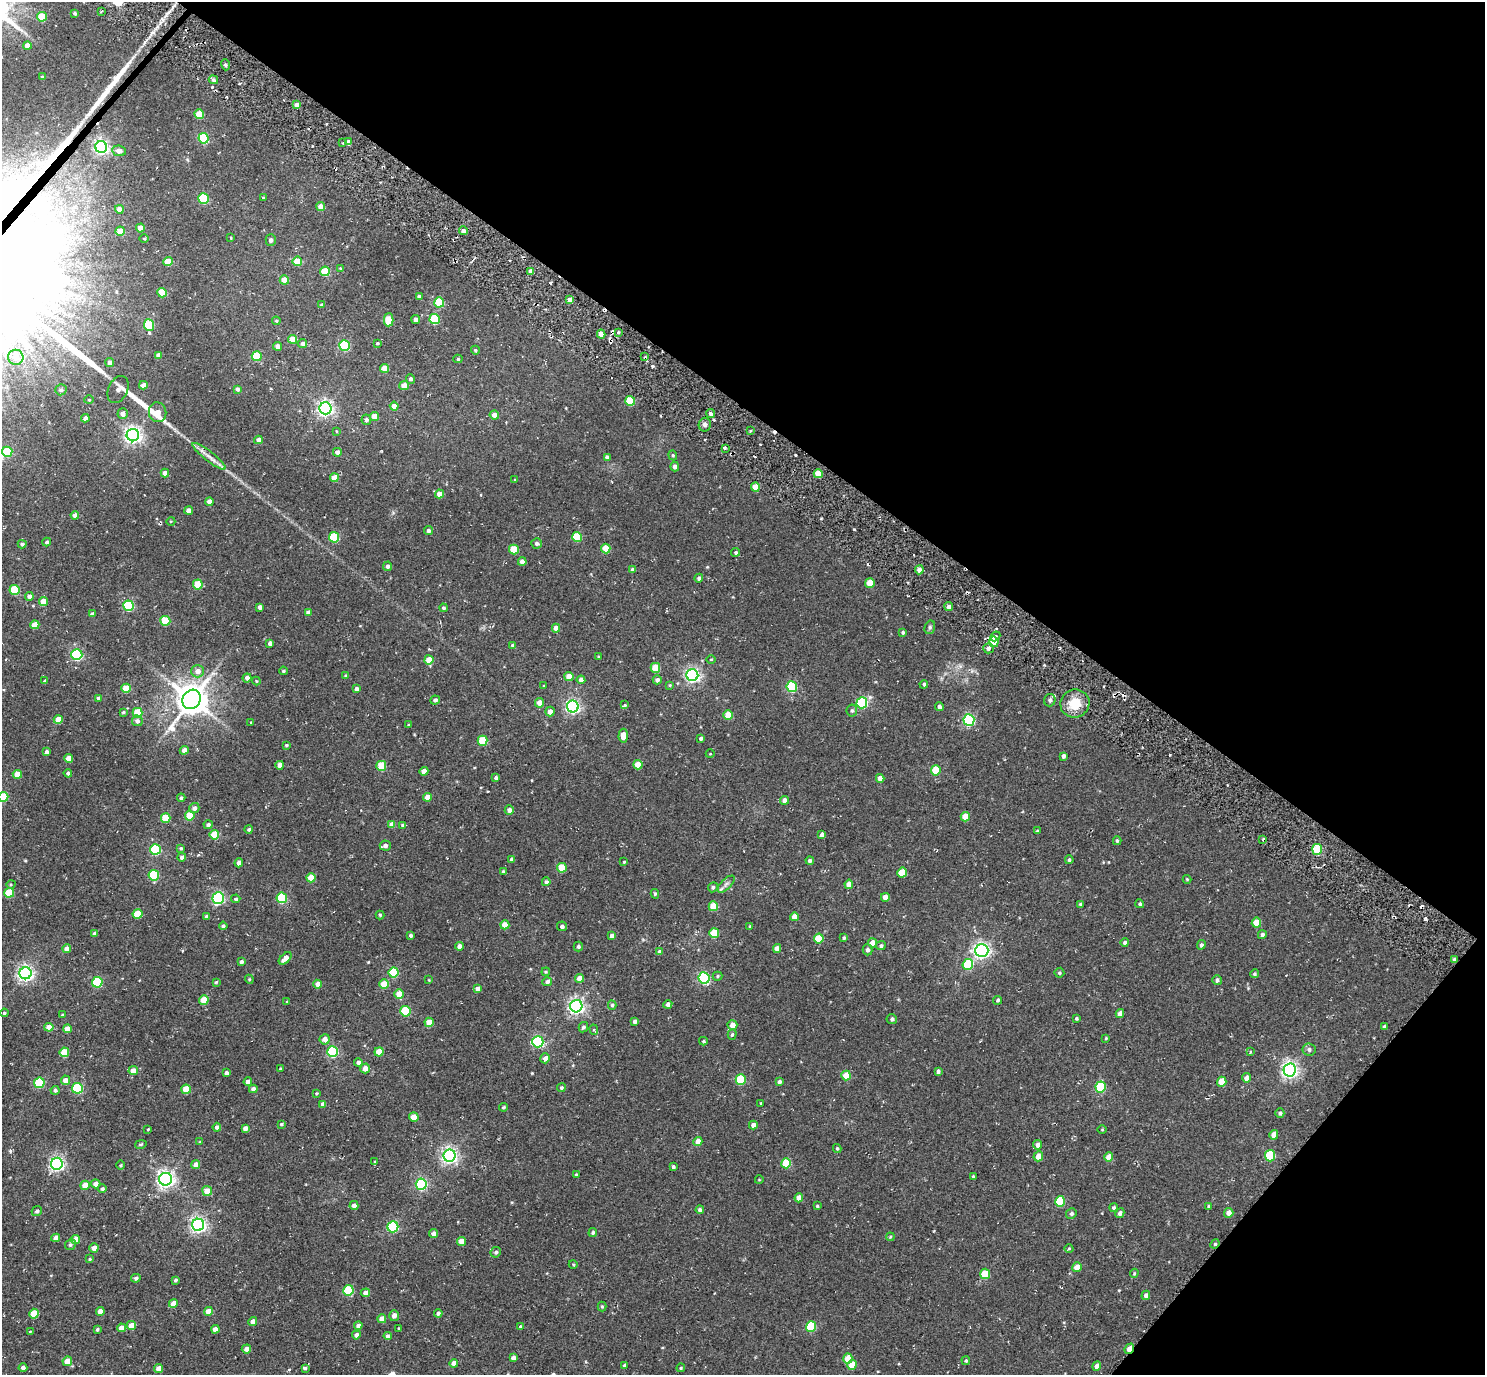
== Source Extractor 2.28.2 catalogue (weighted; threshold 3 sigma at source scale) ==
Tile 8 of 4 x 4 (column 4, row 2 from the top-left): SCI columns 4490-5972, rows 2944-4316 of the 5972 x 5985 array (HDU 1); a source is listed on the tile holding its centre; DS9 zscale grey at full resolution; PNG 1487 x 1377 px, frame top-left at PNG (2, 2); each listed source drawn as its Kron ellipse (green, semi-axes under 4 px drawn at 4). Shown black and unused: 34% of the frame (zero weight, under 2 of 3 exposures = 3% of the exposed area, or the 3 px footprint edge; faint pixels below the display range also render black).
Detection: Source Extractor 2.28.2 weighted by HDU 2 'WHT'; one run over the whole footprint, this tile lists its part. Background 0.0261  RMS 0.011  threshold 0.0498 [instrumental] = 3 sigma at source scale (4.5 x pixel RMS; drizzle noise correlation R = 1.50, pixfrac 1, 0.05/0.05 arcsec/px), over >= 5 px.
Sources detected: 456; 12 cosmic-ray / hot-pixel residue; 2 long thin detections or spike segments (spike, bleed or trail) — neither listed nor drawn; the other 442 listed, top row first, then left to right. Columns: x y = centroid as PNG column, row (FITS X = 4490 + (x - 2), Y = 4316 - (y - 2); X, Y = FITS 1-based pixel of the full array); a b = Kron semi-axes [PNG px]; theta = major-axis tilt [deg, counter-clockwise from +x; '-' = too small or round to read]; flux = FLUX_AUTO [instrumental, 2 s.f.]
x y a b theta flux
101 12 3 2 - 1.4
75 13 4 3 - 2
42 17 5 4 - 31
27 45 4 4 - 9.3
225 65 5 3 - 2
42 77 3 3 - 1.4
213 80 5 4 - 2.5
297 105 4 4 - 5.8
199 114 5 4 - 29
204 138 5 5 - 71
348 142 4 4 - 7.6
343 143 2 2 - 1.1
101 147 6 5 - 310
119 151 7 5 -10 6
203 198 5 5 - 67
263 198 3 2 - 1.1
321 207 4 4 - 11
119 209 4 4 - 8.6
140 228 4 4 - 10
120 231 4 4 - 16
464 231 4 4 - 3.8
231 238 3 2 - 0.71
144 239 5 3 - 1.1
271 240 6 5 - 2.6
297 261 5 4 - 23
168 262 4 4 - 22
340 268 4 3 - 0.92
325 271 5 5 - 32
531 271 4 4 - 7.7
284 280 4 4 - 12
162 293 5 4 - 27
419 296 4 3 - 3.1
570 300 4 4 - 7.3
439 302 5 5 - 42
322 305 3 3 - 2
416 319 4 4 - 6
435 319 5 5 - 59
389 320 6 5 - 33
276 321 4 3 - 1.2
149 325 6 5 - 58
618 332 4 4 - 1.2
601 334 4 4 - 12
292 339 4 4 - 17
302 343 5 4 - 3
377 343 4 3 - 1.2
344 345 5 5 - 87
277 346 4 4 - 7.3
475 350 5 4 - 1.5
158 355 4 4 - 6.1
257 356 5 5 - 35
16 357 7 7 - 6.9
644 357 4 2 - 1.2
458 359 4 4 - 1.6
110 362 4 4 - 4.5
384 368 4 4 - 13
410 379 5 4 - 2.5
143 385 4 4 - 5.8
404 386 5 4 - 11
237 389 4 4 - 2.7
61 390 5 5 - 2.2
118 390 14 9 65 5.7
89 400 5 3 - 0.89
630 401 5 4 - 33
394 406 4 4 - 7.4
325 408 6 6 - 320
158 412 10 8 -74 13
123 413 5 5 - 5.7
711 414 4 4 - 2.7
494 415 5 4 - 6.3
374 416 4 4 - 11
85 418 4 4 - 5
366 420 5 5 - 2.5
705 425 7 6 - 3.2
336 431 4 2 - 0.77
750 431 3 2 - 1.1
133 435 6 6 - 440
258 440 4 4 - 5.4
725 448 4 3 - 1.8
7 452 5 5 - 39
337 452 4 4 - 4.2
673 455 5 4 - 1.4
209 456 20 5 -38 8.1
607 458 4 4 - 4.3
675 466 5 4 - 4.1
165 473 4 4 - 5.7
818 474 4 4 - 18
334 478 4 4 - 15
515 480 3 3 - 1.2
755 487 4 4 - 18
439 494 4 4 - 9
209 502 4 4 - 6.5
189 510 4 4 - 7.4
75 515 4 4 - 5.5
171 521 4 3 - 0.88
428 531 4 4 - 3.1
334 537 5 5 - 52
577 537 5 5 - 43
47 542 4 4 - 2.2
536 543 5 5 - 3
22 544 4 4 - 2.7
606 549 5 4 - 22
514 550 5 5 - 32
736 552 4 4 - 1.6
522 562 4 4 - 6.3
388 566 5 4 - 2.9
633 570 4 4 - 4
919 570 4 4 - 5.3
699 578 4 4 - 2.2
870 583 5 4 - 19
198 584 5 5 - 26
15 590 5 5 - 47
29 596 4 4 - 4.2
43 601 4 4 - 13
129 606 5 5 - 79
260 607 4 4 - 4.3
949 607 4 4 - 4.4
444 608 4 4 - 2.1
308 612 4 4 - 4.4
92 614 4 4 - 3.3
165 621 5 5 - 36
35 625 4 4 - 16
930 627 7 5 75 2
556 628 4 4 - 8.9
903 632 4 4 - 1.7
995 636 5 4 - 3.2
994 642 5 5 - 26
270 643 4 4 - 3.8
513 645 4 4 - 3.9
988 648 5 5 - 3.6
77 655 5 5 - 130
598 656 4 3 - 0.96
711 659 5 3 - 0.81
429 660 4 4 - 15
655 668 5 4 - 23
198 671 6 6 - 7.1
283 671 4 3 - 1.3
692 675 6 6 - 280
345 676 4 4 - 1.4
569 676 4 4 - 12
247 678 4 4 - 5
581 680 4 4 - 5
657 680 4 4 - 3.7
45 681 4 3 - 1.9
256 681 4 4 - 0.98
924 684 4 4 - 1.7
670 685 4 4 - 1.1
544 686 4 4 - 0.92
792 687 5 5 - 76
126 688 5 4 - 26
356 689 4 3 - 3.3
98 698 4 4 - 2.2
192 699 10 8 54 2100
435 700 4 4 - 3.4
1050 700 6 5 - 3.4
540 703 5 4 - 10
862 703 5 5 - 100
1075 704 14 14 - 21
625 705 4 3 - 1.3
573 706 6 6 - 230
939 706 4 4 - 2.8
852 711 6 5 - 2.1
123 712 4 3 - 1.2
550 712 5 4 - 6.4
138 713 5 5 - 30
728 715 5 4 - 21
58 720 4 4 - 14
969 720 6 5 - 130
137 721 5 5 - 3.7
251 722 4 3 - 0.81
408 725 3 3 - 1.1
623 736 7 4 86 9.8
701 738 4 4 - 2.4
483 741 5 5 - 37
286 745 4 3 - 1.4
184 750 4 4 - 6.8
46 752 4 3 - 3.3
710 754 4 3 - 0.77
1063 756 4 3 - 3.2
69 758 4 4 - 8.9
280 765 4 4 - 6.6
638 765 4 4 - 18
381 766 5 5 - 28
936 770 5 5 - 29
424 771 4 4 - 9.7
68 773 4 4 - 2.7
17 774 4 4 - 14
496 778 4 4 - 2.7
880 778 4 4 - 8.1
3 797 5 5 - 38
428 797 4 4 - 10
181 798 4 4 - 2.2
785 800 4 4 - 5.7
194 808 5 5 - 3.9
509 810 4 4 - 4.5
190 816 5 5 - 29
965 817 5 4 - 16
166 818 5 4 - 23
392 824 4 4 - 8
208 825 4 4 - 2.6
403 825 4 3 - 2
249 829 4 4 - 2.1
1037 831 3 3 - 1.5
214 835 5 5 - 29
822 835 4 4 - 4.1
1263 839 3 2 - 1.6
1117 841 4 3 - 1.6
385 846 5 5 - 4.4
181 848 4 4 - 1.5
155 849 5 5 - 80
1317 849 5 5 - 46
182 857 4 4 - 3.3
511 859 4 3 - 2.3
810 860 4 4 - 3.3
1069 860 4 4 - 2
624 862 4 3 - 1.1
239 863 4 4 - 5.5
562 868 5 5 - 27
503 871 4 3 - 1.4
902 873 5 4 - 25
154 875 5 5 - 61
311 878 4 4 - 16
1187 879 4 4 - 0.96
546 882 4 3 - 2.6
11 884 5 3 - 1.1
726 884 11 5 45 4
849 884 4 4 - 10
713 887 5 4 - 2.1
9 893 5 5 - 32
655 894 5 4 - 1.5
885 897 4 4 - 8.7
218 898 6 5 - 160
282 898 5 5 - 68
236 899 4 4 - 2.1
1080 904 4 4 - 1.5
1140 904 4 4 - 1.8
713 906 5 4 - 26
138 914 5 5 - 28
380 915 4 4 - 1.3
207 916 4 3 - 2.7
794 917 4 4 - 9.2
1256 923 5 4 - 18
505 925 4 4 - 13
223 926 4 4 - 2.3
562 926 5 5 - 2.9
750 926 4 3 - 1
95 933 4 3 - 3.1
714 933 5 5 - 31
411 935 3 3 - 1.9
1262 935 4 4 - 2.9
612 936 4 4 - 6.1
844 938 4 3 - 1.6
819 939 5 5 - 29
1125 942 4 4 - 2
873 943 4 4 - 12
1201 945 5 4 - 2.4
459 946 4 4 - 5.6
578 946 5 4 - 2.1
881 946 5 4 - 2.2
777 948 4 4 - 7.6
67 949 4 4 - 5.7
867 950 5 5 - 2.9
982 951 6 6 - 350
659 952 4 4 - 2.5
285 958 8 4 44 8.8
1454 960 4 3 - 2.7
241 962 4 3 - 2.7
968 964 5 5 - 55
394 972 5 5 - 50
546 972 4 3 - 1.1
25 973 6 6 - 360
1059 973 5 5 - 1.7
1254 974 4 4 - 1.6
717 976 5 4 - 1.3
579 978 4 4 - 7.7
704 978 5 5 - 140
249 979 4 3 - 1.1
429 980 3 3 - 0.74
1217 980 5 4 - 2.6
97 982 5 5 - 74
216 982 4 3 - 1.3
547 982 5 4 - 3.1
318 984 4 4 - 6.8
384 984 5 4 - 19
478 989 4 4 - 5.4
399 994 4 4 - 14
204 1000 5 4 - 23
998 1000 4 4 - 1.6
287 1002 4 3 - 0.98
668 1004 4 4 - 4.2
612 1005 4 4 - 1.9
576 1006 6 6 - 350
405 1011 5 5 - 46
4 1013 4 3 - 1.1
1120 1014 4 4 - 6.7
63 1015 4 4 - 2.1
1076 1018 3 3 - 1.4
892 1019 5 5 - 2.2
635 1021 4 3 - 3.1
429 1022 4 4 - 13
732 1025 5 5 - 7.2
1384 1026 4 4 - 1.6
49 1027 4 4 - 13
583 1027 5 4 - 2.2
67 1029 4 4 - 8.4
594 1030 5 4 - 1.9
732 1035 5 4 - 1.8
1106 1038 4 3 - 1
325 1039 5 5 - 7.3
703 1041 4 3 - 1.4
538 1042 5 5 - 130
1309 1050 6 6 - 3.2
64 1052 5 4 - 29
333 1052 5 5 - 97
379 1052 4 4 - 21
1250 1052 3 3 - 1.2
545 1058 5 4 - 5.9
358 1062 4 4 - 3.3
365 1068 5 4 - 6.9
280 1069 3 3 - 1.6
1290 1070 6 6 - 380
133 1071 5 4 - 8.9
938 1071 4 3 - 2.4
226 1073 4 3 - 3.3
846 1076 5 4 - 17
1246 1078 5 4 - 5.5
65 1080 5 4 - 8.2
741 1080 5 5 - 49
248 1082 4 4 - 6.1
779 1082 4 3 - 3
1222 1082 5 4 - 19
39 1083 5 5 - 59
1101 1087 6 5 - 54
77 1088 5 5 - 85
561 1088 4 4 - 2
186 1089 5 4 - 18
253 1089 4 4 - 4.4
55 1090 4 4 - 2.6
316 1093 4 3 - 1.2
761 1103 3 3 - 1.5
323 1104 4 4 - 5.1
504 1107 4 3 - 1.6
1280 1113 5 4 - 2.3
414 1117 5 4 - 13
281 1124 4 3 - 1.4
753 1125 4 4 - 5.1
217 1127 4 4 - 3.5
245 1128 4 4 - 4.9
148 1129 3 2 - 0.85
1102 1130 4 3 - 0.84
1274 1135 5 4 - 9.4
200 1142 4 4 - 1
698 1142 4 4 - 10
141 1144 6 3 13 1.4
1038 1145 5 4 - 4.9
837 1148 4 3 - 1.5
450 1156 6 6 - 350
1038 1156 5 4 - 9.2
1270 1156 6 5 - 62
1109 1157 5 4 - 11
375 1162 4 3 - 1
786 1163 5 5 - 32
57 1164 6 6 - 300
121 1165 5 3 - 1.1
196 1165 4 4 - 7.3
673 1167 4 3 - 2.2
576 1175 3 3 - 1.2
973 1176 3 2 - 1.1
166 1179 6 6 - 440
759 1180 4 3 - 0.69
96 1184 5 4 - 6.4
421 1184 5 5 - 130
85 1185 5 4 - 13
102 1189 4 4 - 1.9
207 1191 5 5 - 14
799 1198 4 4 - 9.7
1060 1201 5 5 - 52
354 1205 4 4 - 5.6
817 1206 4 4 - 1.3
1208 1206 4 4 - 1.2
1114 1207 4 4 - 1.8
700 1210 4 4 - 2.9
37 1211 5 4 - 2.3
1120 1213 5 4 - 3.5
1229 1213 5 4 - 6.5
1071 1214 5 5 - 2.3
198 1225 6 6 - 330
393 1227 5 5 - 92
593 1232 4 4 - 2.1
433 1234 4 4 - 4.5
890 1237 4 3 - 1.1
56 1238 4 4 - 5.8
76 1239 4 4 - 12
461 1241 4 4 - 13
1215 1244 5 4 - 1.4
70 1245 6 5 - 2
94 1248 5 4 - 6.6
1069 1248 4 3 - 0.95
496 1252 5 5 - 2.5
90 1259 4 3 - 1.1
573 1264 4 3 - 0.84
1077 1267 5 4 - 11
1134 1273 4 3 - 1.2
985 1274 5 5 - 33
136 1278 5 4 - 2.2
175 1280 4 3 - 1.9
348 1290 5 5 - 50
365 1293 4 4 - 5.8
1146 1295 5 4 - 3.8
173 1303 4 4 - 9.6
602 1307 5 4 - 1.3
100 1311 4 4 - 8.7
208 1311 4 4 - 11
438 1313 4 4 - 2.3
34 1314 5 4 - 24
394 1316 5 5 - 5.2
382 1319 4 4 - 9.9
253 1321 4 4 - 6.3
131 1326 4 4 - 10
358 1326 4 4 - 3.5
520 1327 4 3 - 1.9
811 1327 5 5 - 48
121 1328 4 4 - 8.4
398 1328 4 2 - 0.71
97 1329 3 3 - 1.8
215 1329 4 4 - 5.1
30 1331 3 2 - 1
356 1335 4 4 - 3.7
388 1336 4 4 - 3.9
246 1349 5 4 - 5.6
1129 1349 5 3 - 13
513 1358 4 4 - 4
848 1358 5 4 - 18
67 1361 5 4 - 11
966 1361 4 3 - 1.5
454 1363 4 4 - 6.5
624 1365 4 3 - 2
852 1365 5 4 - 14
1097 1366 5 4 - 5.9
23 1368 4 4 - 2.9
305 1368 3 3 - 7.6
681 1368 4 3 - 1.2
159 1369 4 4 - 9.5
Overlapping masked pixels (flux is a lower limit): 2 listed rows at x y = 1454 960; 1129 1349
Isophote crosses this tile's border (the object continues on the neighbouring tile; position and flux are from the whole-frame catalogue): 1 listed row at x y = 3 797